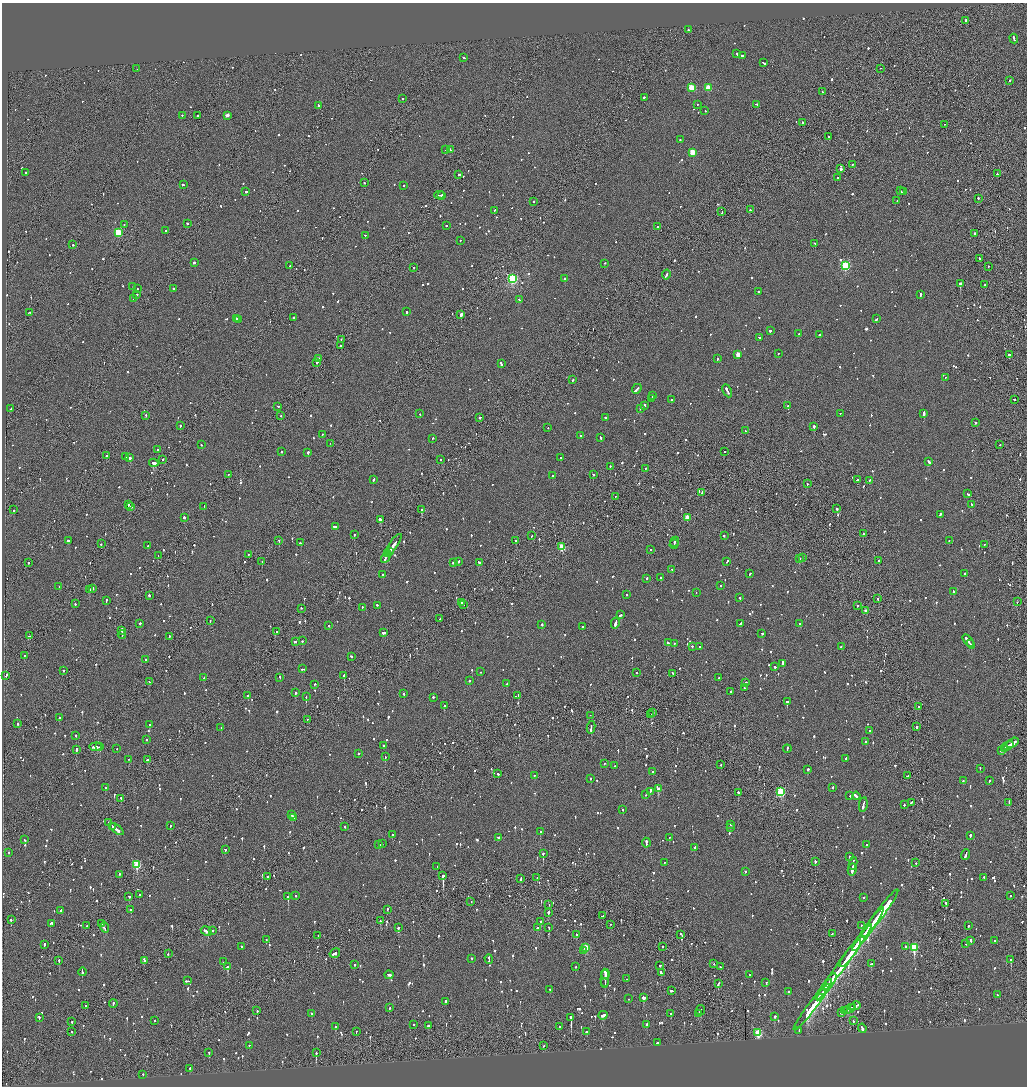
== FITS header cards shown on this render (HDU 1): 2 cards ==
NAXIS1  =                 2050
NAXIS2  =                 2168

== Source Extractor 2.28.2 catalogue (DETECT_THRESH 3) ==
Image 2050 x 2168 px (HDU 1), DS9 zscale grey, zoomed out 1/2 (1 PNG px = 2 x 2 image px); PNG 1029 x 1088 px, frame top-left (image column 2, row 2167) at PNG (2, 3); each listed source drawn as its Kron ellipse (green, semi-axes under 4 px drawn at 4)
Background -0.0661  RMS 0.061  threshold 0.184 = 3 sigma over >= 5 px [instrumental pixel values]
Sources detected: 1528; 53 cannot appear on this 1/2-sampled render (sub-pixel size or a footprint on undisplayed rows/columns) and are neither listed nor drawn; of the other 1475, the 500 brightest by FLUX_AUTO listed and drawn (975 fainter detections omitted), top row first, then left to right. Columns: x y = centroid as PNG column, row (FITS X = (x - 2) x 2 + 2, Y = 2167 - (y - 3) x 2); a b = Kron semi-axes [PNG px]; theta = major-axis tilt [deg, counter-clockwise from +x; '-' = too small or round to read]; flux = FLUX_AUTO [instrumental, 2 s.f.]
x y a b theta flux
966 20 2 2 - 460
688 30 2 2 - 77
1014 38 5 2 - 190
737 54 2 2 - 190
742 55 3 2 - 200
464 58 3 2 - 140
763 63 3 2 - 130
880 68 2 1 - 62
137 69 2 1 - 130
1010 80 2 2 - 190
691 87 3 3 - 390
708 88 3 3 - 310
822 92 2 1 - 73
645 97 4 2 - 190
402 99 2 2 - 64
697 104 2 2 - 66
757 104 4 2 - 270
318 105 2 2 - 73
705 111 2 2 - 80
182 115 2 2 - 100
198 115 2 2 - 98
227 115 3 2 - 100
802 122 2 2 - 210
944 124 2 1 - 68
829 136 2 2 - 180
680 140 2 2 - 63
446 150 2 1 - 70
450 150 3 2 - 120
692 152 3 3 - 360
852 165 2 2 - 67
841 169 2 2 - 1500
25 172 2 2 - 240
997 174 2 1 - 290
459 175 3 2 - 150
838 178 2 2 - 75
364 183 2 2 - 85
183 184 3 2 - 230
403 185 2 2 - 92
901 191 3 2 - 190
246 192 3 2 - 170
904 192 2 1 - 75
439 195 5 1 - 200
442 195 3 2 - 140
978 198 2 2 - 180
897 200 2 1 - 100
533 201 2 2 - 77
494 210 2 2 - 140
750 210 2 2 - 96
722 212 2 1 - 100
187 223 2 2 - 140
124 225 2 2 - 66
446 226 2 2 - 230
657 227 2 2 - 230
165 231 2 2 - 140
118 232 3 3 - 570
974 233 2 2 - 95
365 235 2 1 - 120
460 240 2 1 - 97
815 243 2 2 - 270
73 245 2 2 - 270
979 258 3 2 - 120
194 262 2 2 - 220
605 263 2 1 - 110
290 266 2 2 - 390
845 266 3 3 - 1200
988 266 2 1 - 66
414 267 2 2 - 70
666 275 5 2 - 330
564 278 2 2 - 350
512 279 4 3 - 1700
960 283 2 2 - 1600
985 285 2 2 - 62
133 286 2 2 - 76
173 288 2 2 - 80
137 289 2 2 - 340
758 291 2 2 - 160
137 295 2 2 - 140
920 295 4 2 - 320
133 298 2 1 - 73
519 300 3 2 - 120
29 312 3 2 - 100
406 312 2 2 - 300
461 315 3 2 - 1100
294 317 2 2 - 120
237 318 3 2 - 130
239 319 2 2 - 130
877 319 3 2 - 81
770 331 2 2 - 440
798 334 2 2 - 64
819 334 2 2 - 150
759 337 3 2 - 92
341 339 2 1 - 100
341 346 2 1 - 99
738 354 3 3 - 200
778 354 2 2 - 69
1009 355 2 2 - 570
319 359 2 2 - 420
718 359 2 2 - 79
317 362 2 2 - 130
501 364 3 2 - 240
945 377 2 2 - 86
573 380 3 2 - 73
637 389 5 2 - 240
727 391 7 2 -64 260
653 396 2 2 - 87
652 398 3 2 - 99
1014 399 2 2 - 61
672 400 2 2 - 88
644 405 3 2 - 100
278 406 2 2 - 92
788 406 2 2 - 270
640 408 3 2 - 620
11 409 2 1 - 63
840 413 2 1 - 77
420 414 2 2 - 100
924 414 3 2 - 250
146 415 2 2 - 64
281 416 2 1 - 330
480 417 2 2 - 390
605 417 2 2 - 370
976 423 2 2 - 160
180 425 2 2 - 130
814 426 2 2 - 310
548 427 2 2 - 61
745 431 3 2 - 92
322 434 2 2 - 130
580 435 2 2 - 150
600 437 2 2 - 150
433 438 2 1 - 140
330 443 2 1 - 63
202 445 2 2 - 65
1000 445 2 2 - 90
158 450 2 2 - 87
724 451 2 2 - 86
281 452 2 2 - 220
308 452 2 2 - 250
107 456 2 2 - 79
125 456 2 2 - 62
130 458 2 2 - 630
560 458 2 2 - 120
162 459 2 2 - 83
441 460 2 2 - 76
929 461 4 2 - 170
154 463 5 2 - 920
610 466 2 2 - 100
645 468 2 2 - 100
228 474 2 2 - 69
593 474 2 2 - 62
552 476 2 2 - 96
373 479 3 2 - 110
858 480 3 2 - 160
870 480 2 2 - 140
807 484 2 1 - 120
702 492 3 2 - 85
968 494 3 2 - 130
615 496 2 1 - 78
972 504 3 2 - 130
128 505 2 2 - 190
204 506 2 1 - 220
130 507 3 2 - 220
421 509 2 2 - 520
837 509 2 2 - 570
14 510 2 1 - 110
940 514 3 2 - 100
687 517 3 2 - 210
184 518 2 2 - 720
380 519 3 2 - 590
335 526 4 2 - 250
354 534 2 2 - 190
863 534 2 2 - 150
532 536 3 2 - 78
724 536 2 2 - 100
68 540 2 2 - 1900
279 540 2 1 - 110
949 540 2 2 - 64
516 541 2 2 - 210
674 542 5 2 - 250
300 543 3 2 - 110
101 544 2 2 - 65
394 544 12 2 55 470
674 544 5 1 - 260
984 544 2 2 - 61
148 546 2 2 - 64
562 547 3 3 - 580
650 549 2 2 - 67
389 551 3 2 - 350
248 554 2 2 - 61
388 554 2 1 - 200
158 556 2 1 - 74
386 557 6 2 60 270
799 558 2 2 - 400
802 558 2 2 - 78
879 560 2 2 - 150
727 561 3 2 - 72
29 562 2 2 - 66
262 562 2 1 - 79
458 562 2 2 - 240
479 562 4 2 - 200
454 563 3 2 - 120
672 569 3 2 - 93
750 574 3 2 - 100
964 574 2 2 - 66
383 575 2 2 - 89
661 577 2 2 - 73
647 578 3 2 - 65
721 585 2 1 - 71
59 587 2 2 - 73
93 589 3 2 - 110
89 590 3 2 - 150
954 591 3 2 - 140
696 592 2 1 - 68
627 594 2 2 - 180
149 595 2 2 - 250
740 598 2 2 - 250
878 599 2 2 - 85
106 601 4 2 - 130
461 602 2 1 - 66
1017 602 2 1 - 79
75 604 2 2 - 85
463 604 2 1 - 200
377 605 2 2 - 75
858 606 2 2 - 62
362 607 2 2 - 89
301 608 2 2 - 66
866 611 2 2 - 120
620 615 3 2 - 180
440 618 2 1 - 89
210 621 2 2 - 62
140 623 2 2 - 160
615 623 5 2 - 330
740 623 3 2 - 150
542 624 2 2 - 65
800 624 2 2 - 180
329 626 2 2 - 62
582 627 2 2 - 160
122 630 4 2 - 220
277 631 2 2 - 97
384 632 4 2 - 160
762 633 2 2 - 200
122 635 4 1 - 280
29 636 4 2 - 130
169 636 2 2 - 69
302 641 2 2 - 110
969 641 8 2 -52 500
295 642 3 2 - 94
668 643 3 2 - 130
674 643 2 2 - 79
971 644 3 2 - 260
692 646 2 2 - 120
699 646 2 2 - 64
841 646 2 2 - 69
24 655 2 2 - 96
351 656 2 2 - 120
145 659 2 2 - 67
783 663 3 2 - 110
775 667 2 2 - 180
303 669 3 2 - 100
64 670 2 2 - 130
481 672 2 2 - 80
637 672 2 2 - 69
673 673 2 2 - 63
6 675 3 2 - 140
344 675 2 2 - 240
204 677 2 2 - 66
280 677 2 2 - 82
719 678 2 2 - 90
470 681 2 2 - 350
149 682 3 2 - 87
746 682 2 2 - 120
315 684 3 2 - 72
507 684 2 2 - 120
744 688 2 2 - 63
731 691 2 2 - 88
295 693 2 2 - 180
404 694 2 2 - 120
248 696 2 2 - 62
518 696 3 2 - 150
306 697 2 2 - 95
433 697 2 2 - 120
787 701 2 2 - 480
444 706 2 2 - 190
918 707 2 1 - 310
653 713 2 2 - 77
590 715 2 1 - 150
650 715 3 2 - 100
59 717 2 2 - 230
307 719 2 1 - 88
18 723 2 2 - 110
149 725 2 2 - 220
221 727 2 1 - 100
591 727 6 2 80 240
917 727 2 2 - 270
870 730 3 2 - 140
76 735 2 2 - 140
146 739 2 2 - 140
865 742 2 2 - 85
1013 743 7 2 34 360
383 746 3 2 - 88
1008 746 6 2 34 260
96 747 6 2 4 290
100 747 3 2 - 100
117 748 2 2 - 67
1004 748 3 1 - 140
76 749 2 2 - 670
787 749 4 2 - 160
1001 750 4 2 - 110
358 753 2 2 - 63
385 757 2 1 - 71
129 759 2 2 - 63
846 759 4 2 - 160
147 760 2 2 - 100
604 763 2 2 - 83
721 765 2 2 - 74
614 766 2 2 - 85
980 768 2 2 - 70
808 769 2 2 - 330
653 772 2 2 - 130
498 774 2 2 - 97
534 775 2 2 - 76
907 776 2 2 - 64
590 778 2 2 - 77
963 781 2 2 - 69
989 781 2 2 - 71
833 787 3 2 - 88
105 788 2 2 - 130
658 788 3 2 - 440
650 791 4 2 - 130
781 791 3 3 - 910
738 792 2 2 - 210
646 795 2 1 - 93
850 796 2 2 - 270
856 796 4 2 - 160
121 798 3 2 - 180
911 802 4 2 - 130
1009 802 4 2 - 150
863 805 7 2 79 270
904 805 2 2 - 110
623 809 2 2 - 70
292 815 3 2 - 120
293 818 3 2 - 89
109 823 2 2 - 120
731 824 3 2 - 180
113 826 2 1 - 66
170 826 2 2 - 80
345 826 2 2 - 190
730 827 2 2 - 68
117 829 8 2 -38 340
540 831 2 2 - 140
392 834 2 2 - 82
970 835 3 2 - 150
498 837 2 2 - 77
669 837 2 1 - 82
25 840 2 2 - 66
646 843 5 2 - 370
382 844 2 2 - 150
867 844 2 2 - 110
379 845 2 2 - 270
695 847 2 2 - 100
225 849 2 2 - 77
8 852 2 2 - 83
543 853 2 2 - 350
966 855 5 2 - 190
849 857 2 2 - 120
815 861 2 2 - 120
664 862 2 2 - 130
853 863 6 2 80 320
916 863 2 2 - 79
137 864 4 3 - 620
437 866 2 2 - 78
852 869 6 2 80 300
745 871 2 2 - 130
119 874 2 2 - 110
443 875 3 2 - 2100
267 877 2 1 - 190
984 877 2 2 - 65
537 878 2 2 - 68
521 879 3 1 - 130
139 894 2 2 - 74
129 896 2 2 - 220
296 896 2 2 - 84
1010 896 2 2 - 130
288 897 2 2 - 390
864 898 2 2 - 100
471 902 2 1 - 190
946 903 2 2 - 90
549 904 2 1 - 100
387 909 2 2 - 76
60 910 2 2 - 130
131 910 2 2 - 110
548 912 2 2 - 500
880 914 30 2 53 8800
602 916 3 2 - 80
11 920 2 2 - 250
380 921 2 2 - 110
541 921 2 2 - 220
52 923 3 2 - 170
102 924 2 1 - 95
610 924 2 1 - 84
861 925 2 1 - 71
87 926 2 1 - 83
968 926 2 2 - 89
104 927 5 2 - 240
398 927 3 2 - 86
538 927 2 2 - 94
549 927 2 2 - 92
868 929 26 4 55 7600
213 930 2 2 - 69
206 931 6 2 -25 270
577 934 2 2 - 180
681 934 2 1 - 140
832 934 2 1 - 86
318 935 2 1 - 110
266 940 2 2 - 81
994 940 2 2 - 70
971 941 3 2 - 130
44 944 3 2 - 270
966 944 2 2 - 68
663 946 2 2 - 86
906 946 2 2 - 130
242 947 2 2 - 120
586 947 3 3 - 430
914 947 4 3 - 910
584 951 2 2 - 92
335 953 5 2 - 270
850 953 17 2 53 5200
168 954 2 2 - 76
472 958 2 2 - 81
489 959 5 2 - 170
1011 959 2 2 - 240
59 960 2 2 - 220
144 960 4 2 - 110
223 962 2 1 - 64
844 962 47 2 54 14000
714 964 2 2 - 67
871 964 3 2 - 80
354 965 2 2 - 81
660 965 2 2 - 83
228 967 3 2 - 340
575 967 2 2 - 80
720 967 2 2 - 130
82 972 4 2 - 150
661 973 3 2 - 250
605 974 5 2 - 340
389 975 4 2 - 190
749 975 2 2 - 120
605 979 9 2 87 480
626 979 2 1 - 77
187 981 4 2 - 150
766 982 2 2 - 61
830 982 9 2 56 3700
605 983 2 1 - 110
718 984 4 2 - 140
826 987 9 2 56 3500
550 989 2 2 - 63
672 991 3 2 - 290
788 991 2 2 - 61
820 995 6 1 53 2100
998 995 2 2 - 68
644 997 3 2 - 410
628 999 2 2 - 87
446 1001 2 2 - 480
113 1004 4 2 - 150
86 1005 2 2 - 73
855 1006 5 2 - 220
390 1007 2 2 - 290
812 1007 29 2 53 7300
852 1007 3 1 - 110
849 1009 6 2 30 280
700 1010 5 2 - 170
257 1011 2 2 - 65
845 1011 3 2 - 120
842 1012 4 2 - 95
699 1013 3 1 - 92
311 1014 3 2 - 63
671 1014 2 2 - 68
603 1015 4 2 - 180
774 1016 2 2 - 180
39 1017 2 2 - 69
571 1017 2 2 - 2400
155 1020 2 2 - 91
72 1021 2 2 - 88
853 1021 3 2 - 97
414 1024 2 2 - 89
647 1024 2 2 - 170
428 1026 2 2 - 320
335 1027 2 2 - 95
559 1027 2 2 - 78
862 1028 5 2 - 210
799 1030 2 2 - 61
72 1031 2 1 - 66
356 1031 2 1 - 93
587 1032 3 2 - 150
758 1033 3 3 - 820
657 1042 3 2 - 89
249 1045 2 2 - 66
544 1046 2 1 - 160
209 1052 2 2 - 290
316 1053 2 1 - 250
190 1068 2 2 - 120
143 1074 2 2 - 73
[975 fainter detections neither listed nor drawn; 53 sub-pixel or undisplayed-footprint detections neither listed nor drawn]